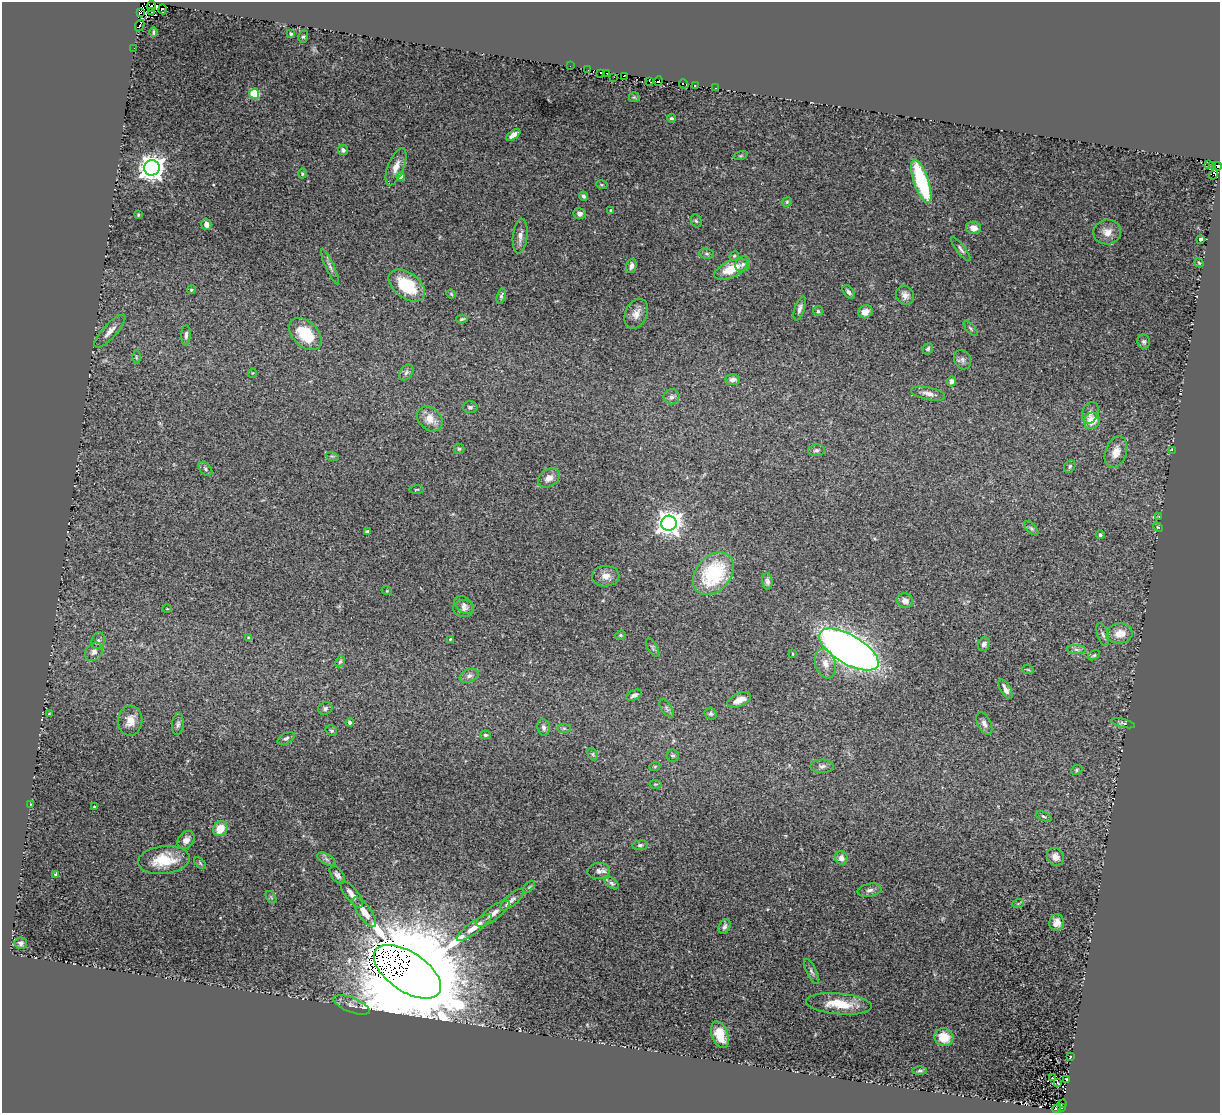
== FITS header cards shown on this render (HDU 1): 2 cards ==
NAXIS1  =                 1218
NAXIS2  =                 1111

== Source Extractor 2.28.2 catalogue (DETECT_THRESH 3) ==
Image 1218 x 1111 px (HDU 1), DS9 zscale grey, 1 PNG px = 1 image px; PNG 1222 x 1115 px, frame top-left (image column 1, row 1111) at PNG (2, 2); each listed source drawn as its Kron ellipse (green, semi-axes under 4 px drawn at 4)
Background 0.118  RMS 0.022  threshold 0.0669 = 3 sigma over >= 5 px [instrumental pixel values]
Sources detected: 194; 6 with non-positive FLUX_AUTO (blend fragments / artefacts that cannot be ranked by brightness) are neither listed nor drawn; the other 188 listed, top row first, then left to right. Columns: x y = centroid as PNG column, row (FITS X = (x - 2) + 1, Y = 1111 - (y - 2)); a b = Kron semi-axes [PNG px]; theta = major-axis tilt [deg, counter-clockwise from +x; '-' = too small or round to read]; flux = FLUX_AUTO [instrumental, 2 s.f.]
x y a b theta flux
151 6 5 2 - 9.9
163 9 5 3 - 11
141 12 4 3 - 28
151 12 3 2 - 18
140 26 6 3 66 25
153 32 5 2 - 2
291 34 3 3 - 3.2
303 37 6 5 - 2.4
134 48 2 2 - 1.4
570 66 3 2 - 1.8
588 70 3 2 - 8.8
601 73 3 2 - 4.6
607 73 2 2 - 4.4
624 76 3 2 - 9.2
614 77 3 2 - 1.3
649 81 2 2 - 2.2
658 81 5 2 - 27
684 84 5 2 - 4.5
695 86 3 2 - 2.9
716 88 2 2 - 1
254 94 5 4 - 72
634 97 5 5 - 1.7
671 118 4 3 - 2
513 135 8 4 34 8.9
343 150 5 5 - 4.9
740 156 7 3 19 1.6
1208 165 2 2 - 1.6
1212 166 3 2 - 1.5
1218 166 4 3 - 18
396 167 20 8 68 14
152 168 7 7 - 1500
302 174 5 4 - 2.2
1214 175 5 2 - 0.82
401 177 4 4 - 17
921 181 22 7 -71 140
602 185 5 3 - 1.4
584 196 5 3 - 3.3
787 202 5 4 - 1.9
611 210 3 3 - 2.3
580 214 6 5 - 5.2
138 215 4 3 - 1.7
696 221 7 5 -65 2.5
206 224 5 5 - 9.5
974 228 7 6 - 12
1107 232 14 12 7 14
520 236 17 7 84 9.9
1200 239 3 3 - 4.7
961 249 15 4 -53 4.7
707 254 7 5 -6 2.6
734 256 5 4 - 1.7
1199 263 5 3 - 1.4
743 264 8 7 - 5
631 266 7 5 72 5.4
330 267 19 4 -65 6.1
731 269 18 8 24 35
407 285 21 12 -37 66
191 290 4 4 - 2.3
849 292 8 5 -54 4.3
451 294 5 3 - 1.6
905 295 10 8 -54 9.2
501 296 8 4 73 3.1
800 308 12 5 71 5.7
818 311 5 5 - 2.4
865 312 7 6 - 9
636 314 15 11 64 14
462 319 6 3 16 2
971 328 9 4 -46 2.6
110 331 21 7 47 12
305 334 19 12 -44 48
186 335 10 4 87 4.6
1144 342 7 6 - 3.4
928 349 6 5 - 3.4
136 357 7 4 -89 2.2
963 360 10 8 -63 5.4
252 373 4 3 - 1.1
406 373 9 6 51 4.6
733 380 7 5 4 6.6
951 381 5 4 - 5.5
928 394 17 6 -12 8.8
671 397 8 7 - 4.8
470 407 7 6 - 3.9
1090 413 11 8 69 7.7
430 419 14 11 -43 19
1092 421 8 8 - 22
459 449 5 5 - 2.6
816 450 8 5 6 4
1172 450 2 2 - 35
1116 452 16 10 70 17
332 456 7 4 -18 2
1070 466 7 5 61 2.8
205 469 8 5 -47 3.4
549 478 12 8 32 13
416 490 7 3 2 1.8
1159 517 3 2 - 0.95
669 523 8 7 - 1300
1158 527 5 4 - 1.6
1031 528 9 4 -45 3.2
367 531 4 3 - 2
1100 535 4 3 - 2.5
713 574 24 17 49 120
606 576 13 10 1 12
767 581 8 5 -85 4.9
387 591 5 3 - 1.3
905 601 8 7 - 9.8
464 605 10 7 -39 6.4
167 609 5 3 - 1.2
464 609 10 8 -9 6.6
1120 633 13 10 7 23
620 635 5 4 - 2.1
1103 635 12 5 -72 4.9
249 638 4 3 - 2.5
450 639 3 3 - 1.2
98 641 8 6 73 5.6
984 644 7 6 - 7.1
653 647 10 5 -60 3.2
1076 649 9 4 -1 4.9
849 650 33 14 -30 1400
94 652 10 8 46 8.6
793 654 3 2 - 1.2
1094 655 7 4 29 2.4
340 662 6 4 62 2.7
825 664 15 10 -72 15
1028 670 6 3 -19 1.6
469 676 10 6 23 6.2
1006 689 11 5 -61 6.8
634 695 8 4 26 5.2
739 700 13 6 23 15
325 708 7 6 - 3.6
667 708 11 5 -55 3.6
49 714 3 2 - 0.92
711 714 6 5 - 3.1
130 721 15 12 83 17
350 722 4 3 - 4.6
984 723 12 6 -64 6.7
1123 723 12 4 -14 4.2
178 724 11 6 85 4.9
543 727 8 6 -81 5.4
564 728 7 4 0 2.9
331 731 6 5 - 2.8
485 735 5 4 - 2.8
286 738 9 5 28 3.8
593 754 6 4 -62 2.4
673 756 6 6 - 2.6
655 766 5 3 - 1.6
822 766 11 6 1 5.4
1077 770 6 4 23 2.3
655 784 6 4 -10 1.9
30 804 2 2 - 0.83
94 807 3 3 - 2.9
1044 816 8 4 -24 2.9
220 829 8 6 55 26
186 840 10 7 51 9.5
640 845 8 5 7 3.2
1055 857 9 8 - 12
841 858 7 6 - 7.6
326 859 10 5 -28 4.4
164 860 26 14 6 48
200 863 7 4 -46 2.2
599 871 11 8 4 6.5
56 875 3 3 - 2.4
337 875 10 6 -55 5.7
612 883 8 4 -37 3.1
529 887 7 4 44 2.3
870 890 12 6 10 6.3
352 894 16 6 -51 11
271 897 7 4 -56 2.1
512 900 15 5 41 6.3
1018 904 6 4 19 1.5
364 912 18 6 -54 19
493 914 20 6 36 13
1057 923 8 7 - 11
474 927 21 6 36 19
724 927 8 5 63 5.1
21 943 6 5 - 4.2
811 971 14 5 -64 5.1
407 972 38 19 -34 130000
839 1004 33 10 -5 42
352 1005 19 7 -21 9.4
720 1035 14 8 -69 27
944 1037 9 9 - 27
1070 1057 3 2 - 1.1
920 1071 7 3 1 2.2
1052 1078 2 2 - 1
1067 1079 3 2 - 1.1
1057 1082 3 2 - 1
1063 1103 3 2 - 4
1062 1108 3 3 - 6.8
1057 1109 4 3 - 11
At the frame edge (FLAGS 8, measured only in part): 1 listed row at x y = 1218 166
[6 non-positive-flux detections neither listed nor drawn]